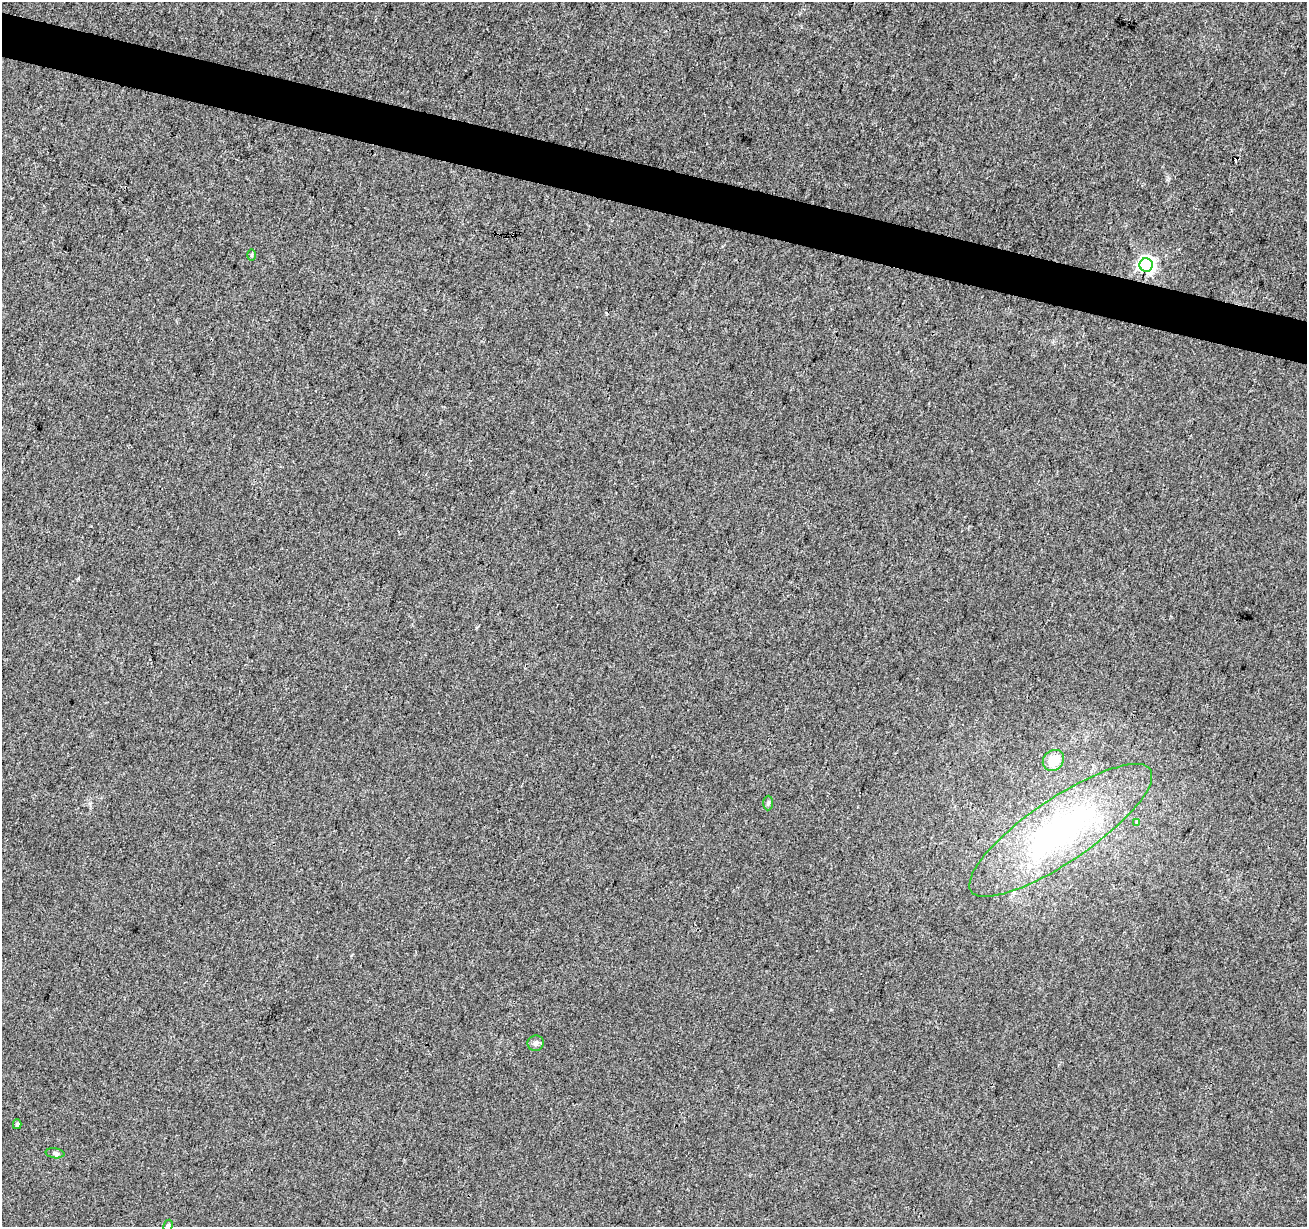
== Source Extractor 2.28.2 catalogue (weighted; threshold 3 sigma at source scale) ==
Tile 11 of 4 x 4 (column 3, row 3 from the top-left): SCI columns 2618-3922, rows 1507-2731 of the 5226 x 5399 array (HDU 1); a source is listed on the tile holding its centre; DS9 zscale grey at full resolution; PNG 1309 x 1229 px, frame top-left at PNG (2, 2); each listed source drawn as its Kron ellipse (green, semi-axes under 4 px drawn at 4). Shown black and unused: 4% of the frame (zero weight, under 3 of 4 exposures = <1% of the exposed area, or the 3 px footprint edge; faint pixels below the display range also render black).
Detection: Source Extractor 2.28.2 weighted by HDU 2 'WHT'; one run over the whole footprint, this tile lists its part. Background 0.00786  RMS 0.0036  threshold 0.0164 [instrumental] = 3 sigma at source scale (4.5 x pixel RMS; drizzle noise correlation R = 1.50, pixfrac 1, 0.0396/0.0396 arcsec/px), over >= 5 px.
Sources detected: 12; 1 cosmic-ray / hot-pixel residue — neither listed nor drawn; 1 inside a brighter listed object's ellipse — not listed separately; the other 10 listed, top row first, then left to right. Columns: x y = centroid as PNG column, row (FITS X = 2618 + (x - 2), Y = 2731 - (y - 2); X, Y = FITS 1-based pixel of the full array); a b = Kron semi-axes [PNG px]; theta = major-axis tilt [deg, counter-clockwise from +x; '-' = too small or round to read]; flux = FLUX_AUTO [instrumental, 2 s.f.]
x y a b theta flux
252 255 6 4 89 0.45
1146 265 6 6 - 130
1053 760 11 9 43 7.2
768 803 7 5 88 0.64
1137 823 4 3 - 1.3
1061 830 108 31 34 89
536 1043 8 7 - 1.2
17 1124 5 4 - 0.77
55 1153 9 5 -7 0.81
168 1226 6 4 61 0.62
Isophote crosses this tile's border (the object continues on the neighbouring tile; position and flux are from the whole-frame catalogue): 1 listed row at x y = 168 1226